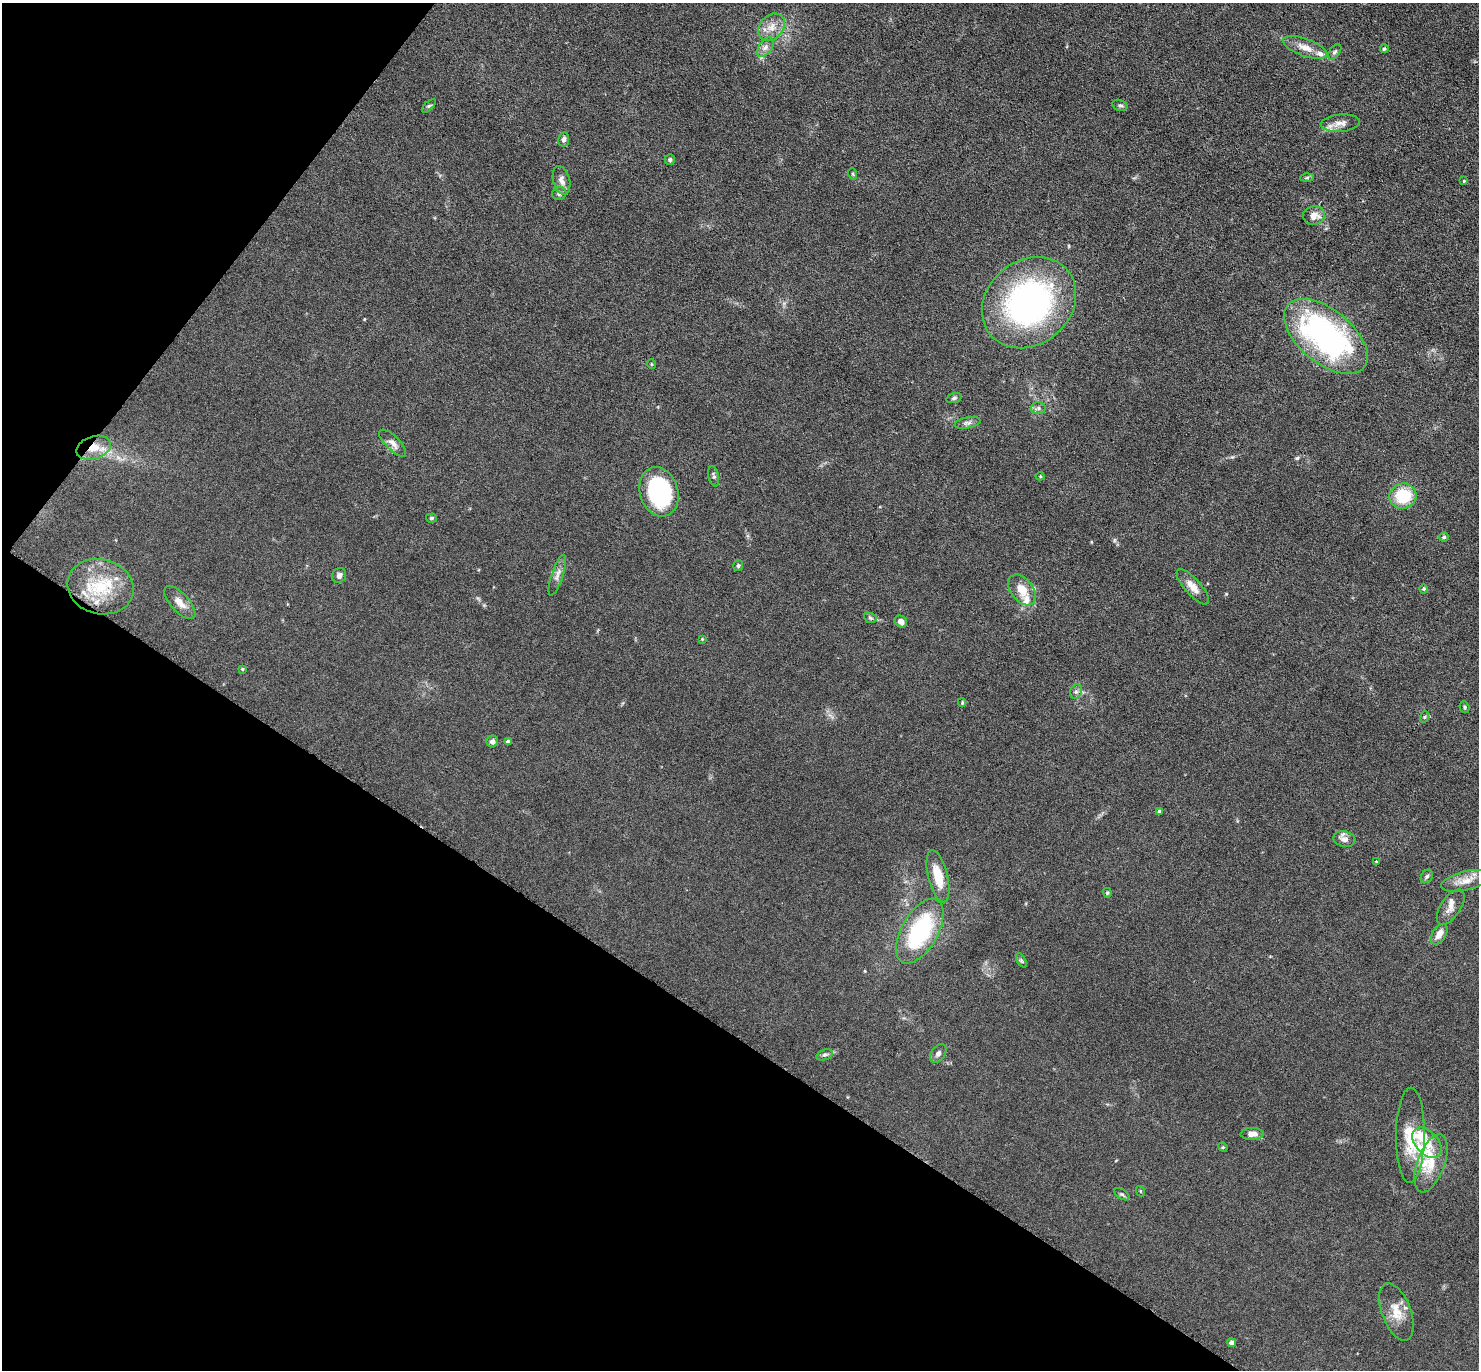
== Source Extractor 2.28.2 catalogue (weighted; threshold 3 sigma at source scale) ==
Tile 9 of 4 x 4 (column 1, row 3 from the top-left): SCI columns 44-1520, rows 1815-3182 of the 6080 x 6070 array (HDU 1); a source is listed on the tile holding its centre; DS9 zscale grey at full resolution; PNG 1481 x 1372 px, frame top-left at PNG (2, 3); each listed source drawn as its Kron ellipse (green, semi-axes under 4 px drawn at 4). Shown black and unused: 31% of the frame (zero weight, under 3 of 6 exposures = <1% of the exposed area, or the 3 px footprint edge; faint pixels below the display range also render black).
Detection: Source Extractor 2.28.2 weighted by HDU 2 'WHT'; one run over the whole footprint, this tile lists its part. Background 0.034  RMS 0.0039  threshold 0.0158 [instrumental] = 3 sigma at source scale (4.09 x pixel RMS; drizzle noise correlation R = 1.36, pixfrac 0.8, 0.05/0.05 arcsec/px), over >= 5 px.
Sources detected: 80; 1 inside a brighter object's white glare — neither listed nor drawn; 9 inside a brighter listed object's ellipse — not listed separately; the other 70 listed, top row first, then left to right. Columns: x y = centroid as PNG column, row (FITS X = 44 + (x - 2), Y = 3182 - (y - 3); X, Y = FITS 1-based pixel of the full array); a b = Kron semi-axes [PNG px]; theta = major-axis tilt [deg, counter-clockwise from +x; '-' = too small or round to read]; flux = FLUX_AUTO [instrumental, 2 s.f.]
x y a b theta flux
771 27 15 11 49 3.9
765 47 11 6 53 1.7
1305 47 23 8 -20 4.1
1384 49 4 4 - 0.55
1335 52 9 5 51 0.82
1120 105 8 5 -15 0.77
429 106 8 3 45 0.51
1340 123 20 8 5 3.1
564 139 7 5 81 1.1
670 160 5 5 - 0.73
853 174 6 3 -71 0.38
1307 178 6 4 3 0.5
562 180 14 8 -75 2
1464 181 3 3 - 0.31
559 194 7 6 - 0.87
1314 215 11 9 9 3.3
1029 303 50 42 40 97
1326 336 49 27 -39 89
651 364 5 3 - 0.28
954 398 8 5 15 0.73
1038 408 7 6 - 0.94
967 423 13 5 11 1.2
393 443 17 7 -45 2.2
94 448 18 11 17 5.8
714 476 10 5 -78 0.93
1040 476 4 4 - 0.36
659 492 25 19 -74 43
1403 496 13 12 - 14
431 518 5 4 - 0.64
1444 537 5 5 - 0.55
738 565 5 5 - 0.61
339 575 8 7 - 1.3
557 575 21 5 72 2.1
100 587 33 27 -14 19
1193 587 22 8 -48 3.6
1424 589 4 4 - 0.36
1022 590 17 11 -53 5.8
180 603 21 9 -47 3.3
870 618 6 5 - 0.6
901 621 6 5 - 1.9
702 639 4 4 - 0.3
242 669 4 3 - 0.35
1076 692 7 6 - 0.98
962 702 4 3 - 0.39
1464 707 6 4 -72 0.51
1424 717 6 3 71 0.44
492 741 6 6 - 1.2
508 742 4 4 - 1.2
1159 811 4 4 - 1.2
1344 839 11 7 -14 2.1
1376 861 4 2 - 0.23
938 876 27 9 -76 8.2
1427 876 7 5 56 0.77
1465 881 25 9 14 4.4
1107 893 5 4 - 0.37
1451 907 20 9 56 2.8
920 931 36 18 60 35
1439 934 11 6 58 3.3
1021 960 8 4 -59 0.62
938 1053 10 7 54 1.3
825 1055 8 5 17 0.81
1252 1134 11 6 1 2.7
1410 1135 47 14 89 11
1427 1143 18 11 -48 5.7
1223 1147 5 4 - 0.42
1431 1163 31 13 70 8.1
1140 1191 5 3 - 0.28
1122 1194 8 4 -32 0.67
1396 1312 30 14 -69 6.6
1232 1343 4 4 - 1.7
Overlapping masked pixels (flux is a lower limit): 2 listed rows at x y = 94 448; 100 587